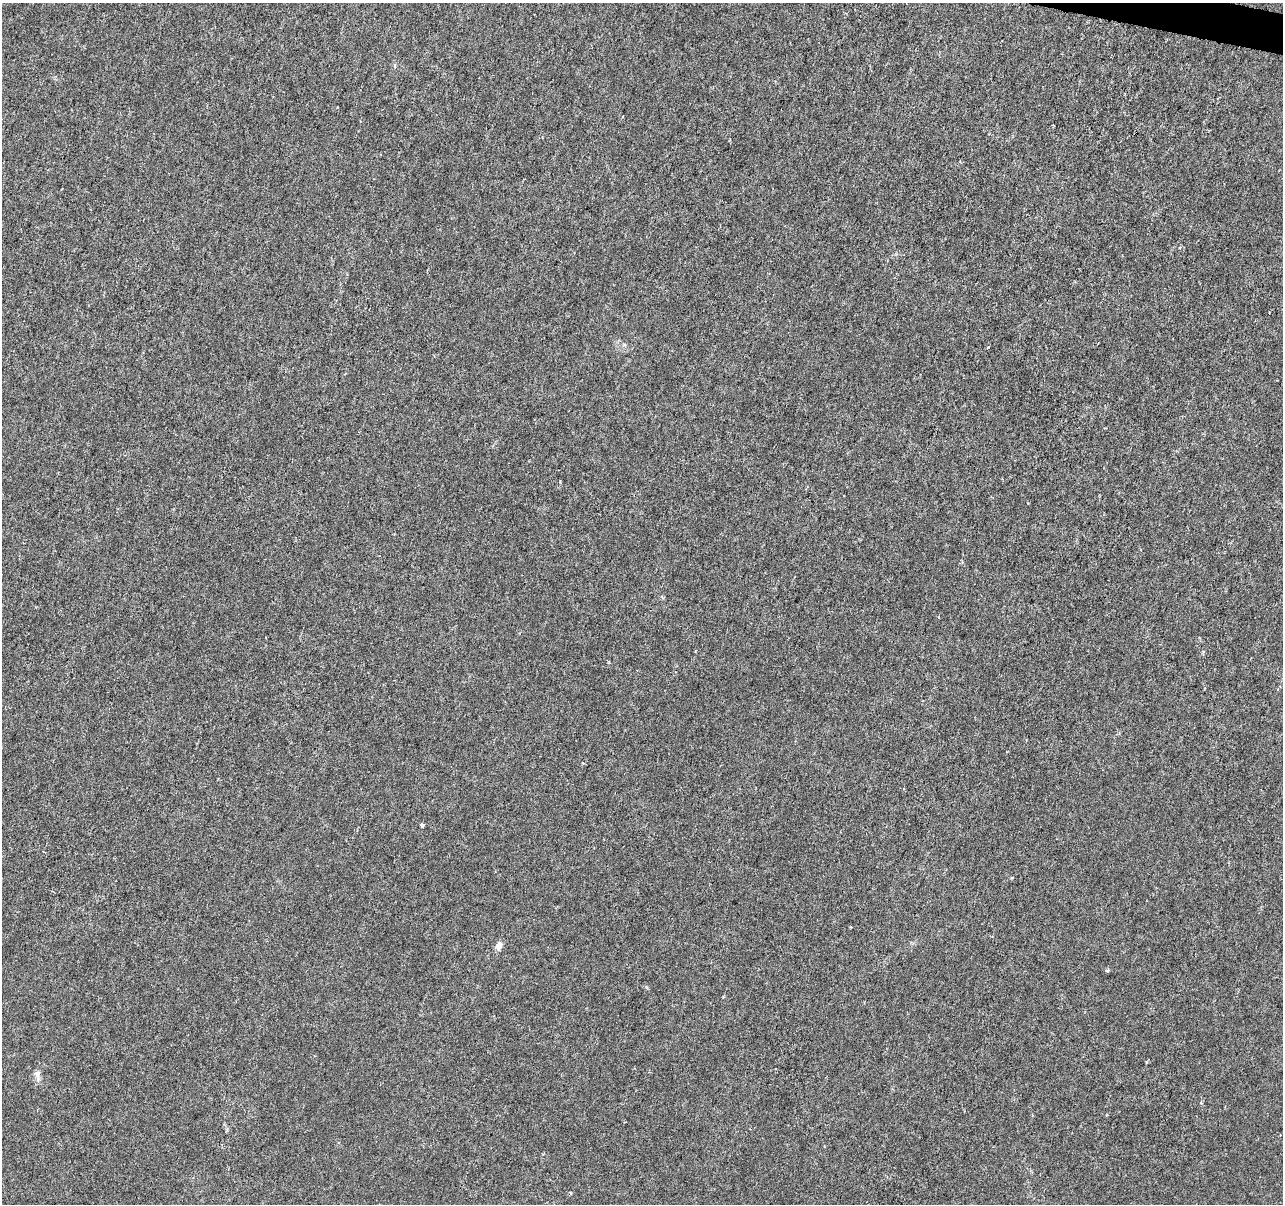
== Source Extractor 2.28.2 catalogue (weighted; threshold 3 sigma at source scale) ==
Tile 10 of 4 x 4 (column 2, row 3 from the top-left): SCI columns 1289-2569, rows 1486-2687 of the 5130 x 5314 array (HDU 1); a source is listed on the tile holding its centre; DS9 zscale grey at full resolution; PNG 1285 x 1206 px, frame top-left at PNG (2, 3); no overlay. Shown black and unused: <1% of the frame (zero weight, under 3 of 6 exposures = <1% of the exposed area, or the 3 px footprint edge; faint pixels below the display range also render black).
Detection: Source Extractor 2.28.2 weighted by HDU 2 'WHT'; one run over the whole footprint, this tile lists its part. Background -1.39e-04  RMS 0.0012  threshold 0.0051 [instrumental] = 3 sigma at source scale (4.09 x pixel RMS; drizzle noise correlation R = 1.36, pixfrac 0.8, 0.0396/0.0396 arcsec/px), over >= 5 px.
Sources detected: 9; all 9 listed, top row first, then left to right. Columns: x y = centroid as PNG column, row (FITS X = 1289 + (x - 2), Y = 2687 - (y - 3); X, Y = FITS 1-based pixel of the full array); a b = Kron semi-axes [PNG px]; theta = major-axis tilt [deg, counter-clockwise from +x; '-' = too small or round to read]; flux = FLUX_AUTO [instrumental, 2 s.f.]
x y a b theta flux
395 66 7 3 82 0.17
1180 247 5 3 - 0.11
988 347 3 2 - 0.11
938 617 3 2 - 0.087
583 763 4 3 - 0.11
422 825 4 3 - 0.62
499 945 9 6 67 0.8
1107 970 6 4 20 0.16
37 1074 11 9 -77 0.61